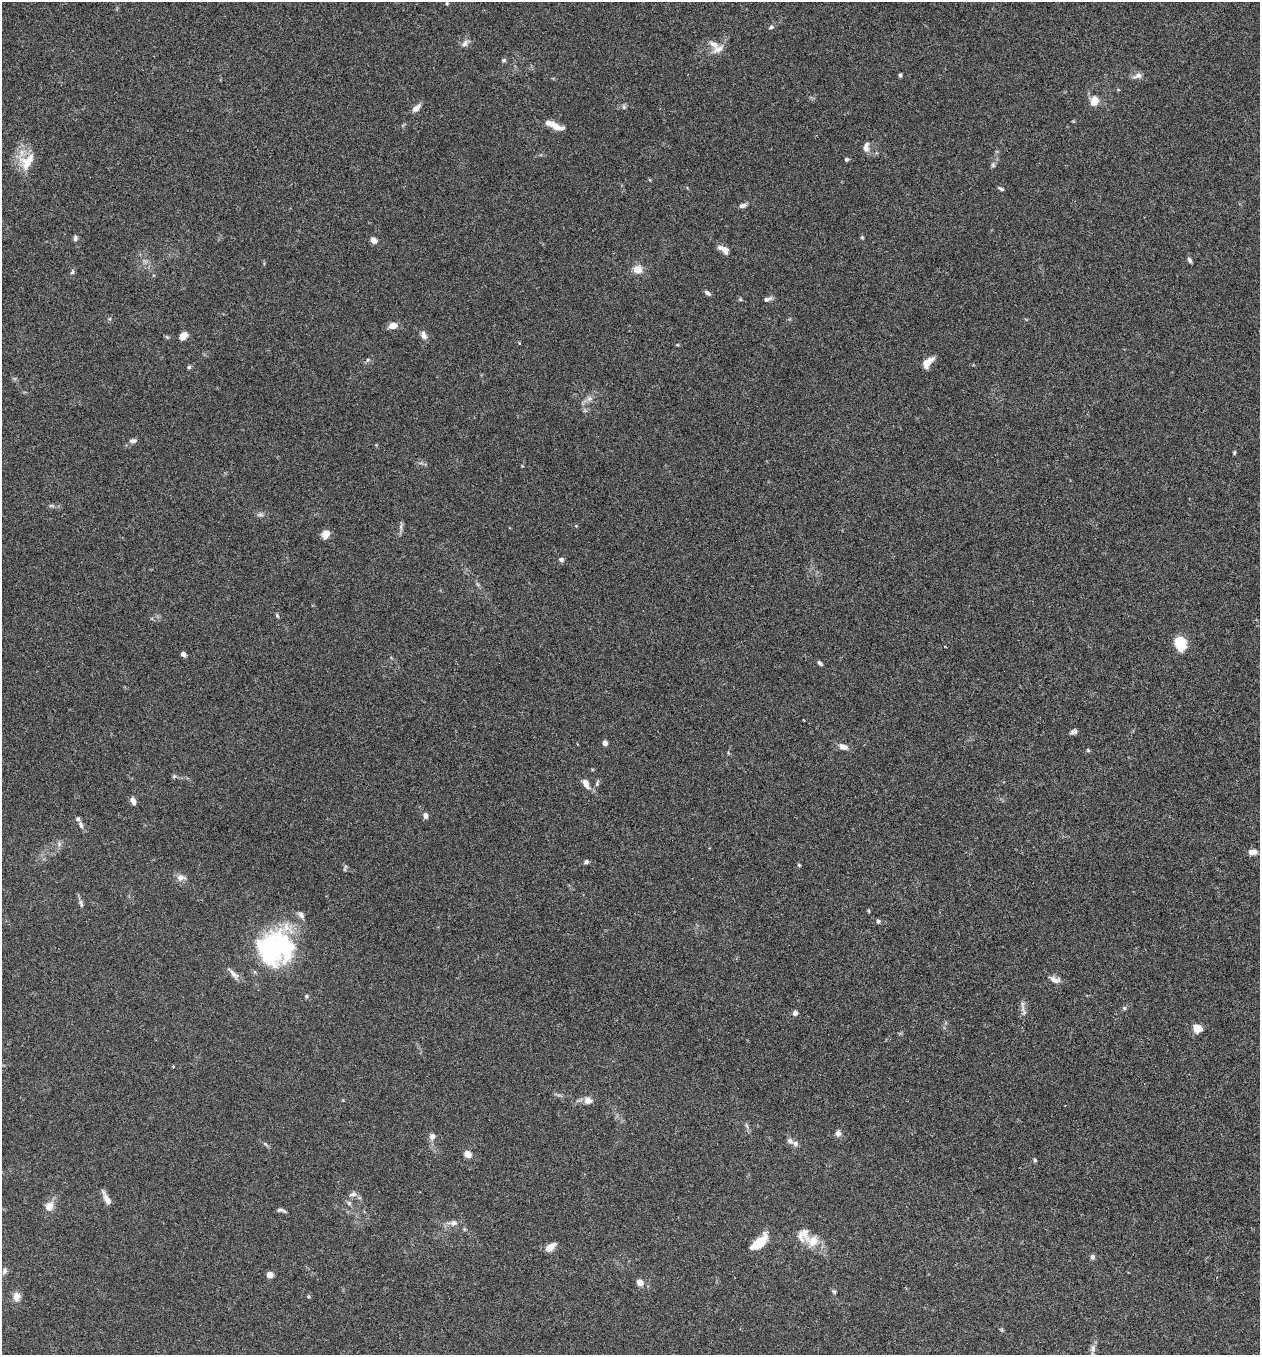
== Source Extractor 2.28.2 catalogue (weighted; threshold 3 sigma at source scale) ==
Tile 6 of 4 x 4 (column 2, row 2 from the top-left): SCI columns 1450-2707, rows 2734-4086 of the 5543 x 5465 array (HDU 1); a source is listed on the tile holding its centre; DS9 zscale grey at full resolution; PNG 1262 x 1357 px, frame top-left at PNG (2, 2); no overlay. Nothing masked; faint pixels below the display range render black.
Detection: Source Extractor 2.28.2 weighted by HDU 2 'WHT'; one run over the whole footprint, this tile lists its part. Background 0.0173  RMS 0.0019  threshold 0.00795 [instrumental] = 3 sigma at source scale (4.09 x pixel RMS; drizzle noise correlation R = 1.36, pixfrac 0.8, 0.05/0.05 arcsec/px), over >= 5 px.
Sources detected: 108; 1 inside a brighter object's white glare — not listed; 7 inside a brighter listed object's ellipse — not listed separately; the other 100 listed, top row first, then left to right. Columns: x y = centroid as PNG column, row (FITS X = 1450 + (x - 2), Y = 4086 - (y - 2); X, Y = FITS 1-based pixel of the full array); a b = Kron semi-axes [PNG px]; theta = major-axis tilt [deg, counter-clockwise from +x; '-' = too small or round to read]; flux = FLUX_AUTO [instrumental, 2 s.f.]
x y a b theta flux
447 3 4 4 - 0.19
771 27 7 5 18 0.36
465 43 13 7 39 0.81
718 49 18 8 23 1.3
504 60 6 5 - 0.31
900 75 5 5 - 0.27
1138 76 14 7 16 0.89
1094 101 12 10 76 1.9
624 107 7 5 -77 0.36
416 108 13 7 42 1
554 125 19 7 -26 2.1
866 147 14 7 83 0.97
846 159 5 5 - 0.33
27 161 27 19 50 4.1
993 165 6 5 - 0.33
1001 189 7 4 -27 0.35
743 205 10 5 15 0.63
862 237 5 4 - 0.19
75 238 7 6 - 0.43
374 240 6 5 - 1.3
724 249 15 7 -33 1.3
1189 260 7 5 -65 0.44
637 269 11 10 - 1.8
72 272 8 5 70 0.36
707 293 8 4 -33 0.54
740 299 5 5 - 0.23
767 299 12 5 17 0.6
393 326 8 6 8 1.8
184 335 8 6 42 1.6
424 335 12 7 -67 0.89
677 345 5 3 - 0.16
368 360 6 5 - 0.3
927 362 13 7 44 1.9
189 367 5 5 - 0.3
589 399 9 8 - 0.83
133 441 11 6 5 0.56
376 445 4 4 - 0.16
1234 452 5 4 - 0.22
51 505 7 4 1 0.3
260 515 11 4 5 0.46
401 527 12 4 -87 0.53
325 534 10 8 54 1.4
561 560 6 5 - 0.47
277 616 7 4 -64 0.25
1180 644 12 10 -82 5.5
183 654 6 4 -32 0.68
820 663 6 4 -45 0.44
1073 732 7 5 29 0.56
605 743 6 5 - 0.65
843 747 12 7 -22 1.1
1088 750 5 4 - 0.21
174 776 6 5 - 0.3
586 783 14 7 -59 1.3
597 784 7 5 -82 0.32
133 801 9 5 -62 0.93
425 816 8 6 -81 0.61
81 825 10 5 -66 0.62
59 844 7 6 - 0.52
1252 852 10 6 6 1.2
586 862 6 5 - 0.4
799 865 6 4 -60 0.23
345 867 11 4 71 0.3
181 878 12 9 5 1
81 903 11 6 -74 0.51
868 911 5 3 - 0.18
878 921 5 5 - 0.33
273 950 48 37 61 25
233 974 21 6 -47 1.1
1055 979 15 7 -18 1.1
306 996 5 4 - 0.26
1023 1008 14 4 -87 0.72
1124 1008 6 5 - 0.32
795 1013 6 5 - 0.65
1197 1028 10 9 - 2
173 1067 3 2 - 0.2
588 1100 11 9 -38 1.1
747 1126 9 4 -60 0.41
838 1133 8 7 - 0.69
432 1136 9 8 - 0.79
790 1141 7 6 - 0.65
468 1154 8 7 - 1.3
1035 1160 5 4 - 0.27
353 1194 11 7 14 0.67
106 1198 20 6 -64 1.2
349 1203 6 6 - 0.38
49 1206 13 10 60 1.6
281 1210 12 4 -16 0.47
453 1223 12 7 7 1.1
464 1229 6 4 -72 0.22
803 1235 20 18 -82 2.6
759 1242 15 6 41 7.1
550 1247 11 7 39 1.6
1092 1257 7 5 -74 0.45
5 1271 9 6 71 0.52
270 1275 5 5 - 1.7
640 1282 7 6 - 1.6
834 1292 5 5 - 0.25
308 1296 5 4 - 0.22
16 1297 11 9 87 1.3
1093 1348 11 7 76 0.81